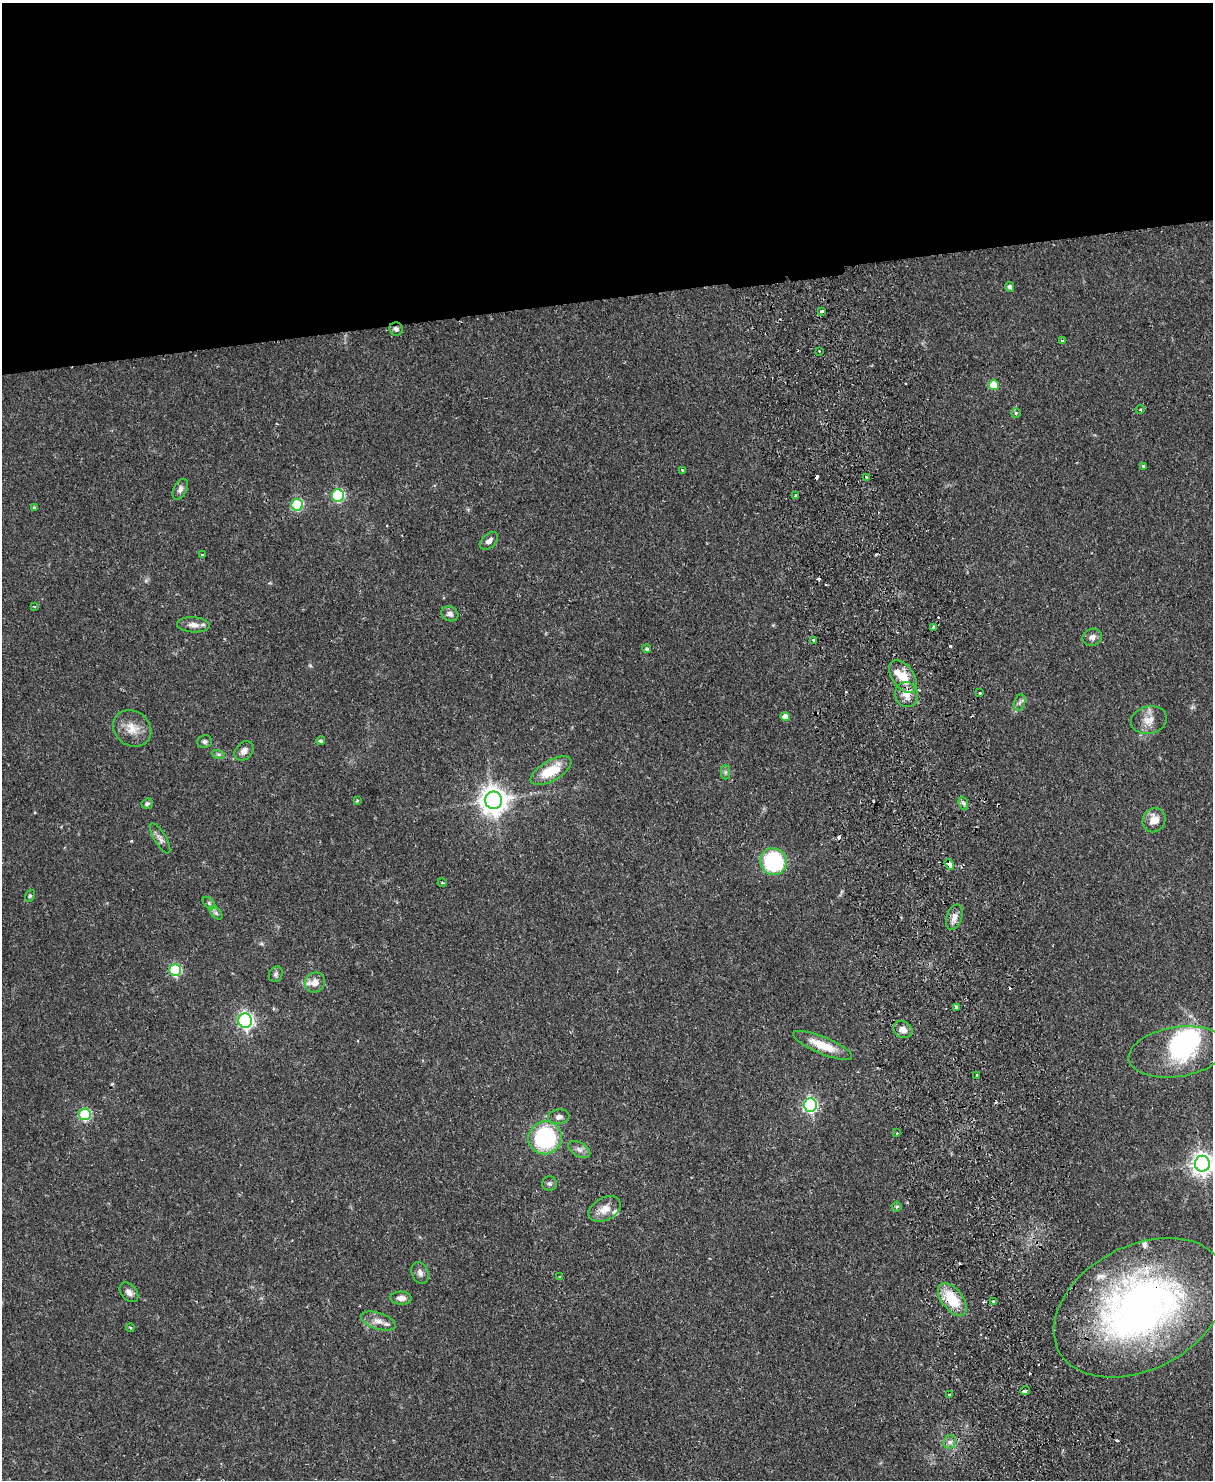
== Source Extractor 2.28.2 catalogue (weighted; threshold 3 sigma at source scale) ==
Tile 2 of 4 x 3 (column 2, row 1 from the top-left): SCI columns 1268-2478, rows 3219-4696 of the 4958 x 4848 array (HDU 1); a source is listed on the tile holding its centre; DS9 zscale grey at full resolution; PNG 1215 x 1482 px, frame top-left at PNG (2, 3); each listed source drawn as its Kron ellipse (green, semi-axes under 4 px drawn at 4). Shown black and unused: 20% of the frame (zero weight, under 2 of 3 exposures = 3% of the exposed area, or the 3 px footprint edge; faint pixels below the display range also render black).
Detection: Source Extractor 2.28.2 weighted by HDU 2 'WHT'; one run over the whole footprint, this tile lists its part. Background 0.0581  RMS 0.0056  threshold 0.025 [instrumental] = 3 sigma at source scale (4.5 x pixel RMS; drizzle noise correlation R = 1.50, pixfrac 1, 0.05/0.05 arcsec/px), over >= 5 px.
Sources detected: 102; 2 inside a brighter object's white glare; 13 cosmic-ray / hot-pixel residue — neither listed nor drawn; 5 inside a brighter listed object's ellipse — not listed separately; the other 82 listed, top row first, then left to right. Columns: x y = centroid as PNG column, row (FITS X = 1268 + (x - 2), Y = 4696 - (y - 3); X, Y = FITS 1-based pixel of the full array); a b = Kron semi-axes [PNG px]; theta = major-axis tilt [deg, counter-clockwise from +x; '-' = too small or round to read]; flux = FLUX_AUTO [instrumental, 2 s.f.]
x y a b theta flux
1009 287 5 4 - 1.5
821 311 3 3 - 2
396 329 6 6 - 1.8
1062 340 3 3 - 0.77
819 351 2 2 - 0.46
994 385 5 5 - 12
1140 409 4 3 - 0.58
1016 413 5 5 - 1
1143 466 4 4 - 0.65
682 470 3 3 - 0.67
866 477 3 2 - 1.9
180 489 11 6 64 2.2
338 496 6 6 - 48
795 496 3 3 - 2.1
297 505 6 5 - 39
34 507 4 3 - 0.71
489 541 11 6 44 2.6
202 555 3 2 - 0.7
34 606 4 3 - 0.62
450 614 9 7 -28 2.5
193 625 16 7 -3 3.9
934 628 3 3 - 1.7
1092 637 10 8 21 2.7
814 640 3 3 - 1.7
647 649 4 4 - 0.89
903 676 18 11 -55 12
980 693 3 3 - 1.7
906 694 13 11 -70 6.3
1020 703 8 5 71 1.7
785 717 5 4 - 4.5
1149 720 18 13 14 6.5
132 728 20 17 -37 8.9
205 741 7 6 - 1.5
320 741 4 4 - 1.1
244 751 11 8 48 2.9
218 754 7 4 -18 1
551 771 23 10 30 16
725 772 7 4 90 1.2
357 800 3 3 - 0.55
494 800 9 8 - 640
963 803 7 4 -71 1.3
147 804 6 5 - 1.1
1154 820 12 11 - 6.7
160 838 17 6 -59 2.5
773 862 13 13 - 50
949 864 6 4 -55 4
442 882 4 3 - 0.53
30 896 6 4 68 0.81
209 903 7 4 -45 1.2
216 913 7 4 -45 1.3
954 917 13 7 71 3.6
175 970 6 5 - 44
276 974 8 6 65 1.5
315 983 10 9 - 4.1
956 1007 4 3 - 2.9
245 1021 7 6 - 160
903 1030 10 8 -27 3.3
823 1045 31 8 -23 12
1178 1052 49 25 9 41
977 1075 3 2 - 0.57
810 1105 7 6 - 110
85 1114 6 6 - 45
559 1117 11 7 8 2.3
897 1133 4 3 - 0.57
545 1138 17 16 - 53
579 1149 12 7 -31 2.6
1202 1164 8 7 - 380
549 1184 7 7 - 1.2
896 1206 5 5 - 0.9
605 1209 17 11 28 5.8
420 1273 11 8 -66 2.3
560 1277 4 3 - 0.67
129 1292 11 7 -48 2.5
401 1298 10 6 -3 3.1
952 1299 19 10 -52 18
993 1301 3 3 - 1
1140 1308 92 62 28 260
378 1321 18 8 -18 4.7
130 1328 4 3 - 0.66
1025 1390 5 3 - 4.5
949 1394 3 2 - 1.1
950 1442 7 6 - 2.8
Overlapping masked pixels (flux is a lower limit): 4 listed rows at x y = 396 329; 949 864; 952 1299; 1140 1308
Isophote crosses this tile's border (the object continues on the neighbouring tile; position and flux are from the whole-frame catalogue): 1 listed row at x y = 1202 1164